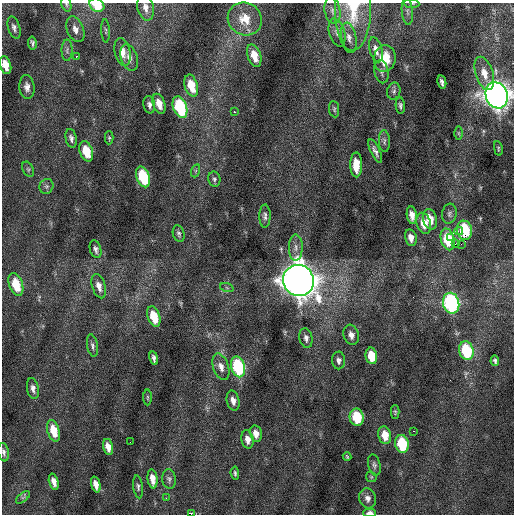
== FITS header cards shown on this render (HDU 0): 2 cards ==
NAXIS1  =                  512 / Axis length
NAXIS2  =                  512 / Axis length

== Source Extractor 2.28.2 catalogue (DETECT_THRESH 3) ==
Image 512 x 512 px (HDU 0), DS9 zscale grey, 1 PNG px = 1 image px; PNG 516 x 516 px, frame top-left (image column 1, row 512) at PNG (2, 3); each listed source drawn as its Kron ellipse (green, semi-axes under 4 px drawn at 4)
Background 0.0168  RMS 0.76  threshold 2.27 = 3 sigma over >= 5 px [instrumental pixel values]
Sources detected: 107; all 107 listed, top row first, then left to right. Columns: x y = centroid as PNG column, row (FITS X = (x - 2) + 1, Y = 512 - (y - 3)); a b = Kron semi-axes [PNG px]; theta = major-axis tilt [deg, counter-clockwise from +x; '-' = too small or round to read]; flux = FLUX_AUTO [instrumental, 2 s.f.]
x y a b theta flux
66 4 7 5 -72 92
412 4 8 3 -4 72
97 5 8 6 -31 1400
145 7 13 8 -77 360
353 10 41 18 88 2300
332 11 13 8 -80 300
407 11 13 5 -84 180
245 19 17 16 - 970
14 27 11 6 -73 190
75 29 13 8 -69 310
106 31 12 3 -87 87
337 33 14 7 -73 280
349 38 15 7 -80 340
32 43 6 3 -80 110
67 50 10 5 90 160
376 50 13 6 -75 350
122 52 14 7 -78 480
76 56 3 2 - 660
254 56 12 6 -72 760
129 58 14 8 -70 320
385 59 13 11 83 1400
6 65 9 5 -73 700
381 72 12 7 -79 180
484 73 17 8 -72 640
442 82 7 4 -78 160
191 86 11 6 -73 1200
27 87 12 7 -86 290
394 91 9 6 78 140
497 95 13 11 -69 45000
159 104 10 6 -71 560
149 105 9 6 -79 180
400 106 8 4 -86 130
180 107 11 7 -71 4300
334 109 8 5 -82 98
234 111 3 3 - 170
459 133 7 4 -89 77
71 138 9 5 -78 180
109 138 6 4 89 71
384 141 11 5 -87 140
498 148 7 4 -80 70
86 151 10 6 -72 1200
375 151 13 4 -64 220
356 165 12 6 90 770
28 169 8 5 -64 110
195 171 7 4 71 79
143 177 11 6 -71 2800
214 179 7 6 - 130
46 186 8 7 - 140
449 214 10 7 80 180
412 215 9 5 -82 360
265 216 11 5 89 170
430 219 10 7 -74 710
424 223 11 7 -74 750
464 230 9 7 -78 2500
459 231 4 2 - 2600
179 234 8 5 -74 130
451 237 3 3 - 1000
411 238 8 5 -78 330
448 239 11 6 -76 2000
455 244 3 3 - 210
461 244 2 2 - 69
296 248 13 7 90 290
96 249 9 5 -74 170
299 280 16 15 - 89000
16 284 12 7 -72 1400
99 286 12 6 -73 390
227 288 7 4 -19 81
451 303 10 8 -78 9300
154 317 10 6 -72 1200
351 335 10 7 -74 310
306 338 10 6 -79 210
92 346 11 5 -80 150
466 351 9 7 -75 3100
371 356 8 6 -80 1100
154 358 7 3 -79 150
339 360 9 6 -88 190
495 361 5 4 - 110
221 367 14 7 -71 340
238 367 10 7 -76 4300
33 388 10 5 -79 230
147 397 8 3 -90 65
233 401 10 6 -77 280
395 412 7 4 -90 74
357 417 8 7 - 2000
53 431 11 6 -74 1000
413 431 2 2 - 310
256 434 8 6 -78 360
385 435 9 6 -79 770
247 439 9 6 -78 340
130 442 2 2 - 26
402 444 9 6 -77 2500
108 447 8 5 -76 390
4 452 9 5 -81 150
347 457 4 3 - 56
374 465 11 6 -76 150
235 473 7 3 -84 91
371 477 6 5 - 66
152 479 9 5 -83 420
169 479 10 7 -83 160
54 482 8 4 -75 320
96 484 8 4 -74 400
138 487 11 4 -82 130
23 497 8 4 38 97
166 498 2 2 - 210
368 498 10 8 -72 260
369 513 6 4 0 250
191 514 2 2 - 410
At the frame edge (FLAGS 8, measured only in part): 10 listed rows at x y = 66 4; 412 4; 97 5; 145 7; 353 10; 6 65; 497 95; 4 452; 369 513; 191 514